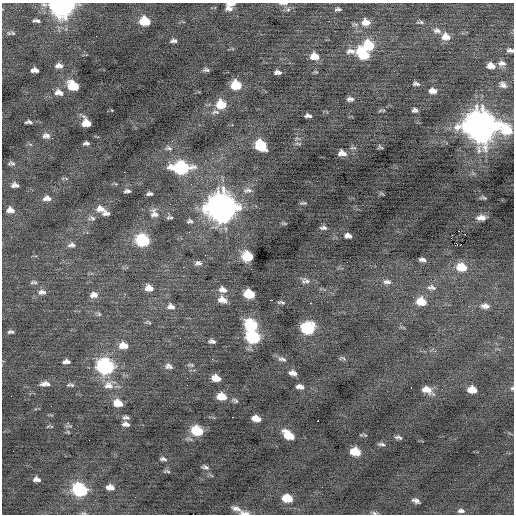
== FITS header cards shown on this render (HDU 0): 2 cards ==
NAXIS1  =                  512 / Axis length
NAXIS2  =                  512 / Axis length

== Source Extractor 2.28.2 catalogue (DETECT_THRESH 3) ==
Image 512 x 512 px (HDU 0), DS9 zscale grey, 1 PNG px = 1 image px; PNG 516 x 516 px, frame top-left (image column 1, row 512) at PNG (2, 3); no overlay
Background -0.0624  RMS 0.87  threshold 2.6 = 3 sigma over >= 5 px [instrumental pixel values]
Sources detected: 154; all 154 listed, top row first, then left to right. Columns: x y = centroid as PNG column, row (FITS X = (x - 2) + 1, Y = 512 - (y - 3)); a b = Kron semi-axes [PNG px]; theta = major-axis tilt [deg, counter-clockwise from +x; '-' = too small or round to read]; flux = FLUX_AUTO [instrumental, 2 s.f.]
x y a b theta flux
283 3 12 3 0 150
230 4 8 3 1 320
61 6 12 8 -1 29000
229 8 9 6 -4 270
288 9 6 6 - 130
338 9 7 4 7 140
37 21 8 4 -23 140
145 21 8 7 - 1700
366 22 11 8 -3 610
420 22 10 4 7 120
437 30 12 7 -17 290
13 33 6 5 - 80
446 37 11 9 -11 570
173 41 6 4 4 150
368 45 10 8 -4 2100
510 50 8 5 -10 170
350 51 16 7 -2 360
363 54 13 8 -45 2200
314 56 9 7 -11 670
502 63 11 7 -1 280
57 66 6 5 - 130
60 66 8 6 -31 220
491 66 9 6 -14 480
32 70 5 3 - 160
36 70 5 4 - 190
206 70 6 4 -4 130
278 72 6 4 -2 210
316 72 7 3 -1 60
416 84 9 5 -8 150
236 85 8 7 - 1800
503 85 10 7 -35 250
73 86 9 7 -20 2000
433 91 8 6 -5 350
59 92 11 8 -10 360
350 99 7 4 -1 180
221 105 9 8 - 1400
384 110 6 4 -17 66
415 110 6 4 -3 160
215 112 11 5 4 200
308 116 6 4 -1 210
29 122 7 3 0 150
86 123 8 7 - 900
481 126 14 12 -21 87000
507 130 14 10 -32 1900
46 136 9 6 -5 250
172 141 3 3 - 35
86 143 6 3 -4 140
298 144 10 3 -1 89
261 145 9 7 -31 2800
380 147 4 3 - 86
169 148 10 6 -5 170
353 148 9 3 0 96
342 153 9 6 -10 450
11 163 10 4 -5 130
181 168 12 8 -3 7200
124 172 2 2 - 71
15 185 7 4 -2 260
248 190 14 7 6 290
127 191 6 4 1 140
149 194 6 3 3 150
382 194 6 4 -19 74
47 198 10 7 -1 310
483 198 9 3 -1 78
303 203 7 3 5 86
222 208 13 12 - 65000
101 209 13 8 -11 470
10 210 9 6 -8 380
106 213 9 5 -1 190
154 213 12 10 -66 380
170 217 8 4 -3 120
92 218 10 7 -10 180
481 218 8 5 0 340
190 221 8 6 3 140
284 223 6 4 -19 69
323 228 9 5 -4 150
458 231 2 2 - 460
465 235 2 2 - 37
348 236 7 5 -9 260
143 240 9 8 - 4600
461 244 2 2 - 36
72 245 11 7 3 240
247 256 8 7 - 2800
422 260 7 4 -13 190
198 263 10 5 3 180
183 267 2 2 - 140
461 267 11 8 -15 1200
251 269 2 2 - 25
307 281 11 7 -35 240
33 282 10 5 0 130
387 282 13 7 -6 260
431 287 13 7 -5 260
149 288 9 7 -13 550
223 290 10 7 -14 370
42 292 11 7 0 290
249 294 8 6 -14 1900
94 295 11 8 5 350
222 300 10 7 -19 490
271 300 4 2 - 210
421 301 11 8 -15 960
281 302 10 4 -1 110
310 303 2 2 - 190
485 306 11 7 -7 300
171 307 11 7 -9 300
99 314 6 5 - 100
148 322 9 4 -23 98
251 325 10 8 -24 3500
307 328 9 8 - 4800
10 332 7 4 1 120
253 337 10 7 -17 4700
212 341 6 4 -11 170
123 345 10 7 -7 630
342 358 9 4 -10 100
282 359 12 6 -8 200
65 362 6 4 30 140
68 362 7 5 -44 150
191 365 9 4 -7 97
168 366 10 7 -14 240
105 367 10 8 -15 11000
293 373 7 4 -12 310
216 378 8 5 -15 650
45 384 12 6 5 310
72 385 8 5 -9 130
109 385 16 12 20 650
187 385 2 2 - 70
300 387 8 4 -12 290
512 388 5 5 - 79
428 390 11 6 -13 790
472 390 8 5 -7 820
222 397 9 7 -13 870
235 400 10 5 -28 130
118 403 9 7 -12 880
126 417 9 5 -5 150
256 418 8 5 -13 620
318 421 3 3 - 400
126 424 7 4 -7 230
48 426 5 3 - 46
69 426 11 2 1 81
197 431 9 7 -16 2400
288 435 11 6 -37 1200
398 437 7 4 -14 150
381 444 9 4 -6 130
355 452 8 6 -11 1300
163 459 8 4 -13 140
205 467 8 4 -11 140
167 471 8 4 -5 100
37 479 6 4 -7 270
110 487 9 6 -10 370
80 490 11 8 -28 5700
287 498 9 6 -11 1400
416 501 7 4 -21 200
236 508 15 6 -19 300
461 511 9 5 -5 180
245 513 14 5 -6 290
374 513 7 5 -26 110
At the frame edge (FLAGS 8, measured only in part): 8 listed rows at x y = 283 3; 230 4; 61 6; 510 50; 512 388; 80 490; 245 513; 374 513